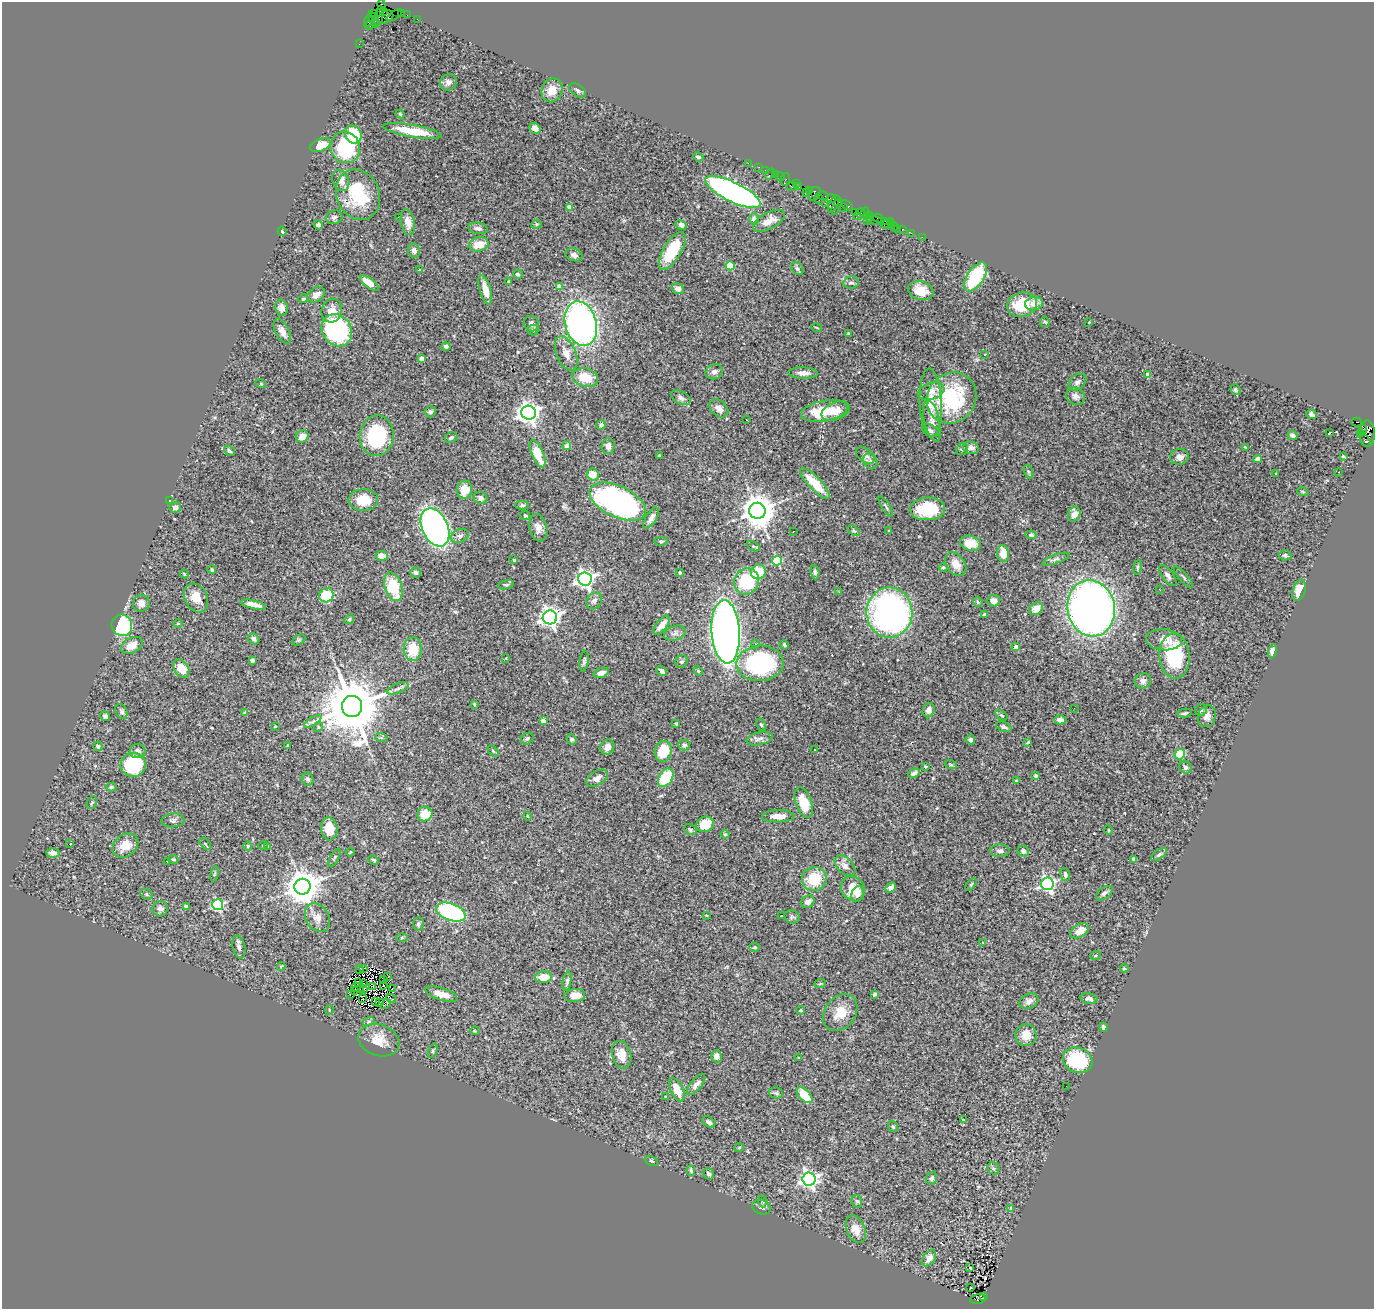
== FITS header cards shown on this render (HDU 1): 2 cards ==
NAXIS1  =                 1372
NAXIS2  =                 1307

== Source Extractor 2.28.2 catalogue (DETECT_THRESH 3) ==
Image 1372 x 1307 px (HDU 1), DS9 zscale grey, 1 PNG px = 1 image px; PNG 1376 x 1311 px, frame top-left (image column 1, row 1307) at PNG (2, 2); each listed source drawn as its Kron ellipse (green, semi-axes under 4 px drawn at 4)
Background 1.45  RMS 0.059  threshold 0.177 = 3 sigma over >= 5 px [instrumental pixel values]
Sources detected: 416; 4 with non-positive FLUX_AUTO (blend fragments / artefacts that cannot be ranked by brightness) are neither listed nor drawn; the other 412 listed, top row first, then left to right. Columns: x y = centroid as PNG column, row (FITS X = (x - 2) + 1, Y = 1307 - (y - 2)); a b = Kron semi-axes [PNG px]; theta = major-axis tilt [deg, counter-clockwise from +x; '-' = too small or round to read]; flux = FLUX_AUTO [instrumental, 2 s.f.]
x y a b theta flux
381 5 5 3 - 52
383 12 3 3 - 110
401 13 2 2 - 59
375 14 3 2 - 65
394 15 9 3 31 130
407 15 2 2 - 22
379 16 10 4 80 520
386 17 8 6 35 430
373 19 9 3 -67 260
417 19 2 2 - 30
368 21 5 2 - 120
369 25 4 3 - 190
359 44 2 2 - 35
448 82 9 8 - 20
552 90 12 10 68 54
578 90 9 5 -35 10
400 114 4 3 - 4.4
535 128 6 5 - 22
412 131 29 6 -10 120
353 134 9 8 - 180
320 145 11 6 21 53
345 147 16 14 -70 260
698 157 5 4 - 12
748 163 2 2 - 31
759 167 2 2 - 29
766 170 3 2 - 70
770 174 6 3 52 280
775 175 3 3 - 91
780 176 4 3 - 95
785 179 6 4 80 140
341 180 11 8 -66 31
796 184 3 2 - 39
792 186 5 3 - 130
799 187 3 2 - 50
810 191 3 3 - 82
733 192 30 9 -26 1600
806 192 4 3 - 59
814 194 7 5 47 540
358 195 26 21 -67 240
823 196 6 3 -10 180
831 198 5 3 - 240
819 199 6 3 -71 160
825 203 3 2 - 59
834 204 9 4 62 750
847 205 6 3 -33 350
837 207 9 3 68 150
843 207 4 3 - 180
570 208 4 4 - 45
855 212 2 2 - 73
865 213 5 4 - 130
859 214 7 4 51 310
869 216 3 2 - 88
334 217 8 7 - 13
398 217 2 2 - 57
878 218 5 3 - 310
754 219 6 5 - 15
867 220 2 2 - 42
874 220 9 3 -20 130
769 221 17 8 29 40
884 221 4 3 - 170
408 222 13 7 -79 38
888 223 7 3 27 120
536 224 5 4 - 5.6
891 224 3 3 - 66
318 225 5 4 - 11
681 225 6 4 -32 14
894 226 4 2 - 61
478 228 10 5 -8 13
897 229 2 2 - 24
902 229 3 3 - 110
282 231 5 3 - 4.7
911 233 2 2 - 51
922 237 2 2 - 17
479 244 10 7 13 60
414 251 7 6 - 13
672 251 21 9 59 180
574 255 9 6 -20 18
730 266 4 4 - 140
797 269 7 5 -52 9.1
420 270 3 3 - 4
518 274 5 4 - 11
975 277 16 8 56 250
509 281 3 3 - 4.1
369 283 11 4 -36 63
851 283 8 6 8 11
559 287 4 4 - 30
678 289 6 5 - 23
485 290 15 5 -74 48
921 291 13 9 -17 63
316 295 9 7 37 31
303 299 5 3 - 5.5
1034 304 9 6 9 40
1022 305 15 12 16 160
281 308 8 6 -80 21
332 311 12 10 73 40
1045 322 5 5 - 6.3
1089 322 3 2 - 2.6
531 324 8 7 - 16
581 324 23 15 -74 1600
817 327 5 2 - 3.6
337 330 17 14 -54 700
533 330 5 5 - 6.4
282 331 14 6 -62 28
849 334 3 2 - 3.2
446 346 4 4 - 9.4
566 353 18 10 -68 40
985 354 3 3 - 16
422 359 4 4 - 49
714 372 9 7 25 18
803 373 14 5 -2 24
1147 375 4 4 - 27
585 378 13 9 -13 84
1077 382 10 7 40 13
261 384 5 3 - 3
1236 390 5 4 - 6.6
931 391 13 8 17 49
1076 396 10 8 -31 19
681 398 10 6 -29 18
951 398 26 24 53 380
931 403 34 11 -88 75
719 408 10 7 -40 25
824 411 23 10 10 120
836 411 15 9 23 41
430 412 6 5 - 8.4
529 413 7 7 - 2700
1311 414 5 4 - 11
746 420 3 2 - 12
932 421 21 8 -77 34
1356 422 5 3 - 470
601 425 5 4 - 8.5
1363 429 4 3 - 420
931 431 9 5 -23 13
1330 432 3 3 - 21
1360 433 4 3 - 99
1367 434 13 8 -89 1100
1292 435 5 4 - 12
302 436 7 6 - 33
377 436 20 17 82 290
451 438 6 5 - 9.8
1365 440 7 4 -59 240
567 446 4 4 - 27
608 446 8 6 86 20
1245 447 4 3 - 7.6
971 448 8 6 -13 17
962 449 6 5 - 7
229 451 6 4 -40 9.7
538 454 14 6 -67 97
865 455 10 7 -35 19
660 456 4 3 - 5
1343 456 4 3 - 4.2
1179 457 9 7 11 22
1257 459 4 4 - 14
870 461 8 6 -60 13
1028 472 7 4 -70 5.7
1339 472 2 2 - 2.7
1275 473 3 2 - 6.3
593 474 6 6 - 50
815 483 20 6 -46 110
464 490 9 7 80 65
1303 492 6 3 -19 4.2
480 498 7 6 - 16
363 500 15 10 2 88
169 501 4 3 - 3.4
618 502 30 15 -25 1200
522 505 6 4 0 7
886 506 11 3 -58 6.6
175 507 6 5 - 19
928 509 17 11 3 180
757 511 8 8 - 7900
1074 514 7 6 - 36
525 515 5 4 - 5.6
651 518 12 5 57 25
435 527 20 13 -65 1600
538 528 14 8 -76 27
793 531 2 2 - 3.8
854 531 7 4 -36 5.6
889 531 3 3 - 3.7
1031 535 5 4 - 7.9
460 536 9 6 26 15
661 541 6 4 1 5.6
970 543 10 7 -13 72
753 546 7 4 -28 5.5
1003 553 9 5 -81 56
1285 555 6 5 - 7.1
382 556 6 5 - 36
1056 559 14 4 19 12
514 560 3 2 - 2.8
777 561 5 4 - 230
956 564 13 9 -55 47
943 567 4 4 - 4.8
1137 567 7 4 82 6.2
212 570 4 4 - 5.6
415 572 5 5 - 8.9
758 572 8 7 - 110
815 572 7 4 -84 7.7
680 573 3 3 - 7.6
184 574 4 3 - 4.2
1168 575 12 6 -53 14
1183 577 13 3 -49 8.1
585 579 7 6 - 1900
747 581 13 12 - 200
506 585 8 4 13 6.9
393 587 15 8 -73 170
1159 589 2 2 - 2.8
1299 590 11 6 71 73
839 592 3 2 - 6.4
326 595 7 7 - 130
196 598 15 11 -63 59
594 601 9 7 57 16
994 601 6 6 - 22
978 602 5 4 - 5.5
141 603 8 8 - 24
253 605 13 4 -12 32
1091 608 28 23 -79 2700
1036 609 7 5 37 37
889 612 25 23 -90 1300
984 615 3 3 - 15
550 617 7 7 - 2200
349 619 5 4 - 6
178 623 4 3 - 3.5
122 625 11 10 - 330
662 625 11 5 50 31
726 632 31 14 -86 3400
675 633 11 7 16 17
254 639 6 5 - 11
299 640 7 4 27 5.9
1164 640 18 10 -5 48
756 644 4 3 - 3.4
132 645 11 7 27 41
784 645 5 3 - 6.5
1016 647 4 4 - 35
413 649 12 9 87 88
1272 651 7 4 73 23
1174 656 23 15 -85 230
506 658 4 3 - 2.7
252 661 4 4 - 10
584 661 10 4 81 9.8
682 661 6 6 - 8.7
760 663 23 17 4 610
181 668 10 7 -57 67
662 671 5 4 - 13
698 671 5 4 - 5.3
601 673 8 5 17 23
1143 681 8 7 - 17
398 688 11 5 22 11
474 704 4 3 - 3.5
352 706 10 10 - 35000
1074 708 3 2 - 4
929 710 7 6 - 17
1201 710 6 6 - 7.8
121 711 8 6 -67 11
245 712 3 2 - 3
1185 713 7 3 12 8.2
1001 715 7 3 -35 5
105 716 5 5 - 9.1
1207 716 11 9 72 25
1060 720 6 4 -3 16
313 721 10 4 30 12
543 721 4 4 - 26
676 724 3 2 - 3.7
761 725 6 4 -62 6.7
275 726 3 2 - 3.2
318 727 5 3 - 3.8
1004 727 8 5 -19 11
381 737 6 4 -19 6
760 738 13 6 14 18
527 739 7 5 37 8.4
572 739 5 5 - 9.8
970 740 5 4 - 11
1028 742 4 2 - 3.6
288 745 3 3 - 6
684 745 6 5 - 14
98 746 5 4 - 7.5
607 747 8 7 - 22
815 750 3 2 - 3.7
137 751 8 7 - 17
493 751 6 4 -46 4.3
663 751 10 8 77 120
1180 754 5 5 - 96
133 765 12 12 - 240
951 765 6 4 -19 5.3
925 766 3 2 - 3.5
1185 767 6 5 - 9.2
914 773 6 4 26 12
1036 776 4 3 - 5.6
597 778 12 7 31 28
666 778 10 6 58 170
307 779 7 5 -59 8.4
1017 781 3 3 - 11
111 787 5 3 - 6.2
804 802 16 8 -71 85
92 803 7 5 65 5.9
425 814 7 7 - 77
527 816 4 2 - 2.6
778 816 16 6 2 34
173 820 11 7 6 13
705 824 9 7 28 98
329 829 11 8 -85 74
690 830 7 5 -26 6.9
1108 830 5 3 - 2.8
725 834 4 4 - 5.2
69 844 3 2 - 32
205 844 7 3 -45 4.9
125 845 14 11 38 58
263 845 5 3 - 2.9
248 846 4 4 - 4.1
268 847 4 2 - 3.5
1000 851 9 6 -2 12
1023 851 5 5 - 16
350 852 4 3 - 4.1
53 853 6 4 1 18
1159 854 9 4 36 8.2
334 858 10 4 61 6.9
173 859 5 3 - 4.6
1133 859 4 3 - 5.4
374 860 5 3 - 5.4
167 861 3 2 - 5
845 866 12 8 -45 23
215 874 7 3 80 4.9
1065 875 7 4 -74 9.7
814 879 12 12 - 130
971 884 7 4 55 5.4
1047 884 6 6 - 970
302 887 8 8 - 8300
891 888 6 4 42 13
853 889 13 11 -48 71
1104 893 9 5 37 12
147 894 6 5 - 7.9
858 894 8 5 70 17
808 902 7 6 - 22
218 905 5 5 - 470
186 907 4 4 - 16
160 909 8 7 - 16
451 912 15 8 -20 510
706 915 2 2 - 3
781 915 3 2 - 8
317 917 15 11 -58 39
792 917 7 6 - 8.5
418 924 7 5 87 7.8
1080 931 10 6 32 39
402 938 5 3 - 3.9
983 942 3 3 - 3.5
239 947 11 6 -77 16
755 947 5 4 - 5.1
1095 956 5 3 - 3.8
281 966 4 3 - 4.1
1124 968 4 3 - 6.1
363 969 2 2 - 6
359 970 2 2 - 3.1
387 977 3 2 - 4.1
544 977 8 5 3 65
384 980 3 2 - 2.7
567 981 10 4 80 11
358 983 4 2 - 2.3
364 984 2 2 - 3.1
820 984 6 3 19 4.4
384 986 2 2 - 2.8
373 987 3 2 - 0.96
358 988 6 2 -18 2.4
392 988 2 2 - 1.2
364 989 2 2 - 5.9
355 990 2 2 - 3.7
350 994 4 2 - 12
441 994 17 6 -18 45
875 994 4 3 - 7.1
575 995 10 6 5 49
1089 998 8 5 -12 17
363 999 3 2 - 3
391 999 5 2 - 1.5
375 1001 3 2 - 2.3
1029 1001 10 7 25 21
380 1003 2 2 - 1.4
386 1004 6 2 44 5
329 1010 5 3 - 3.6
801 1010 4 3 - 4.1
840 1013 20 15 54 71
369 1021 6 4 19 5.8
1103 1027 4 3 - 10
475 1031 4 3 - 3.7
1026 1035 11 10 - 51
379 1040 21 16 -19 66
433 1051 7 3 71 5.3
622 1055 14 9 -76 51
717 1056 6 5 - 19
799 1058 3 2 - 3.1
1078 1060 15 12 -21 260
696 1084 13 5 51 19
1066 1086 2 2 - 5.5
677 1090 13 6 -66 55
776 1093 7 5 -15 7.6
805 1095 10 5 -46 87
666 1097 4 3 - 3.9
963 1120 4 3 - 6.6
709 1122 7 4 -37 11
893 1127 6 4 -55 6
739 1148 5 3 - 3.1
651 1161 7 4 -27 6.3
993 1168 6 5 - 8.6
691 1171 5 4 - 6.5
708 1174 6 5 - 9.6
932 1178 6 5 - 11
809 1179 6 6 - 1500
762 1201 6 4 -87 5.9
857 1201 6 5 - 7.3
762 1207 9 7 -20 14
1011 1209 3 3 - 16
856 1229 14 9 -67 46
929 1258 9 6 55 29
970 1268 3 3 - 54
971 1288 3 2 - 6.9
983 1296 3 2 - 180
978 1299 8 5 12 480
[4 non-positive-flux detections neither listed nor drawn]